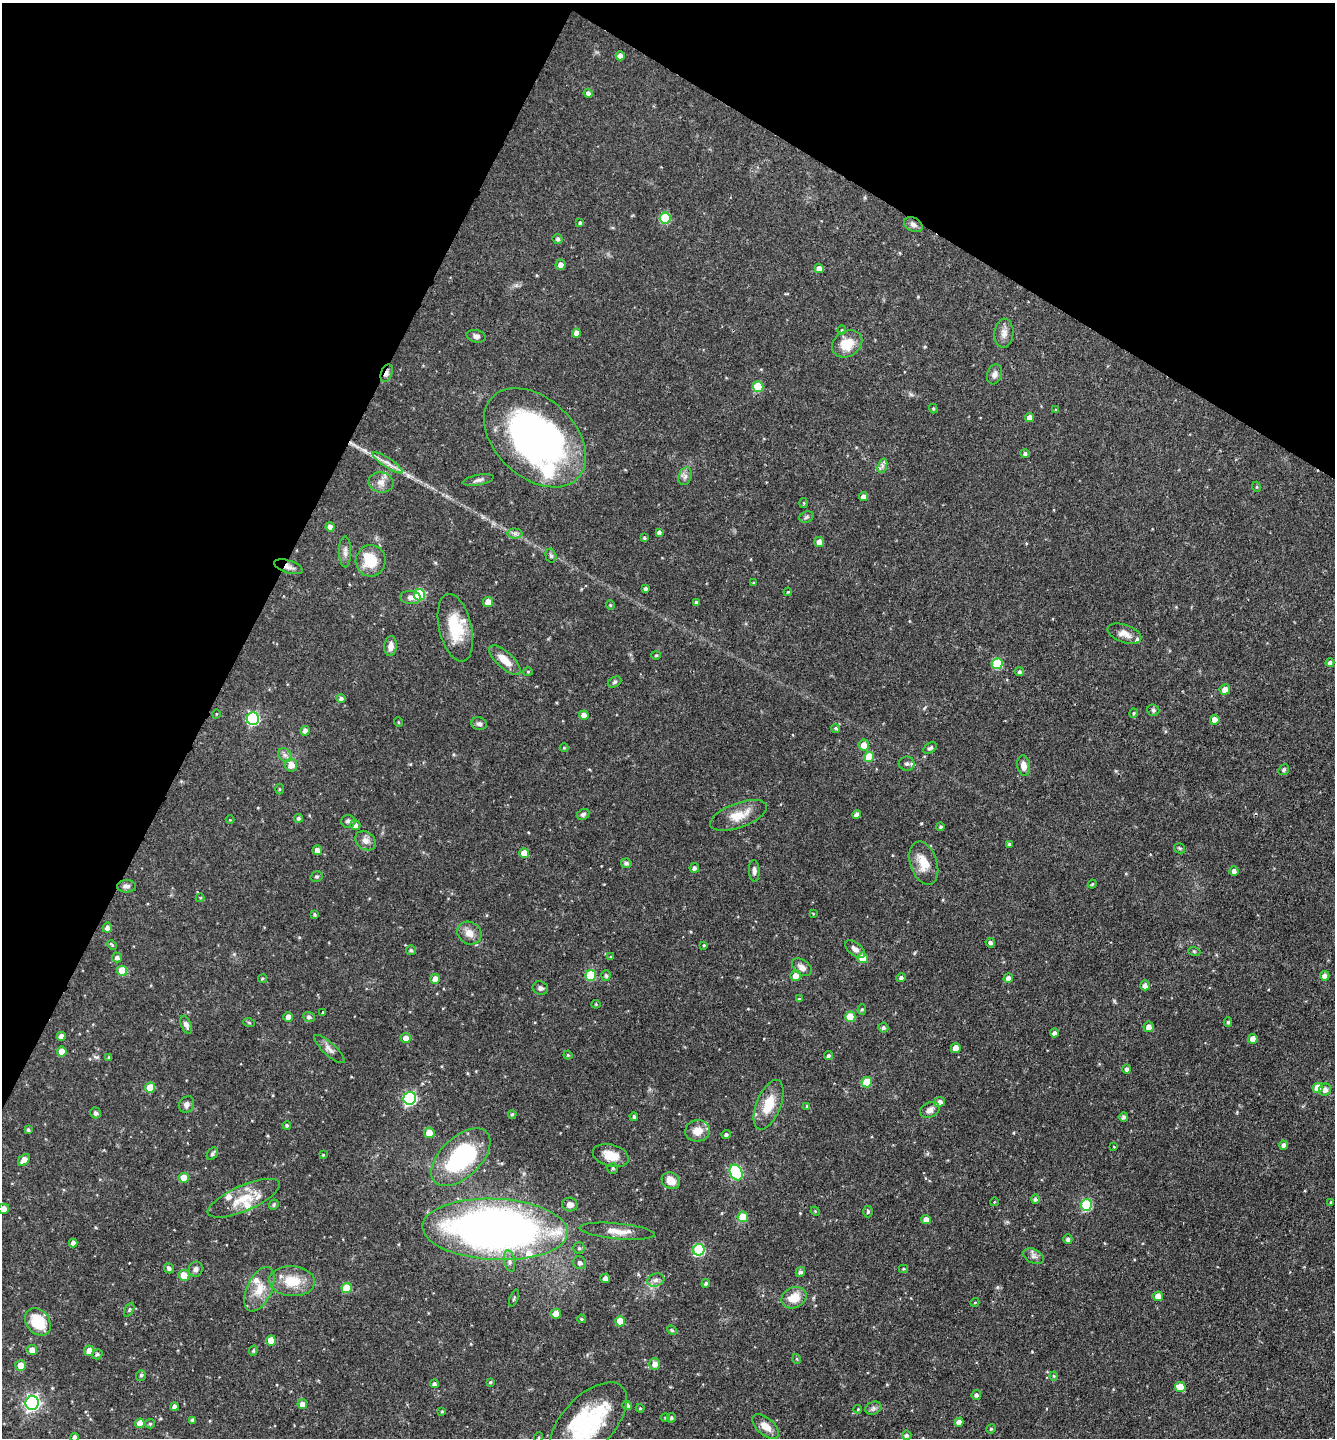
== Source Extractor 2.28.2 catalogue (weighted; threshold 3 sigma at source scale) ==
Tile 2 of 4 x 4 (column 2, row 1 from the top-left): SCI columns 1477-2809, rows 4311-5746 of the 5758 x 5749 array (HDU 1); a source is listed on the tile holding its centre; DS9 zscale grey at full resolution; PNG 1337 x 1440 px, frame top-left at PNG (2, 3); each listed source drawn as its Kron ellipse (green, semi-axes under 4 px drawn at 4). Shown black and unused: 26% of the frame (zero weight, under 3 of 4 exposures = <1% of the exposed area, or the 3 px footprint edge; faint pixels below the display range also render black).
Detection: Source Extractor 2.28.2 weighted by HDU 2 'WHT'; one run over the whole footprint, this tile lists its part. Background 0.0909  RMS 0.0041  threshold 0.0183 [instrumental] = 3 sigma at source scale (4.5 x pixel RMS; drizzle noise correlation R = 1.50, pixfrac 1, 0.05/0.05 arcsec/px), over >= 5 px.
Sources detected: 265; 1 inside a brighter object's white glare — neither listed nor drawn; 9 inside a brighter listed object's ellipse — not listed separately; the other 255 listed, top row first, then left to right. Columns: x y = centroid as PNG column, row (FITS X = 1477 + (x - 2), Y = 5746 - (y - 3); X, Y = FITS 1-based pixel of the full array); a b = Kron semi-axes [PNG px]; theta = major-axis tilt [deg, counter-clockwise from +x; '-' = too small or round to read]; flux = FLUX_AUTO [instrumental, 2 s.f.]
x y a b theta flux
620 56 4 4 - 2.5
588 93 4 4 - 1.3
665 218 5 5 - 18
580 223 4 3 - 0.63
913 224 10 6 -28 1.5
557 239 5 5 - 0.88
561 265 5 5 - 2.1
819 269 4 4 - 2.9
842 330 4 4 - 0.42
576 333 5 4 - 2.5
1004 333 14 9 86 2.6
476 336 9 6 -13 1.3
847 344 16 12 33 8.2
387 373 9 5 69 1.5
994 374 10 7 72 1.7
758 387 5 5 - 14
933 409 5 4 - 0.46
1056 410 4 3 - 0.39
1030 418 4 4 - 2.8
535 438 59 39 -43 140
1025 453 4 4 - 0.96
388 463 18 4 -33 2.6
882 466 7 4 72 1.1
685 476 9 6 72 1.5
478 480 16 5 11 1.5
381 482 12 10 -9 2.8
1257 487 5 3 - 0.38
863 496 4 4 - 1.9
804 503 5 3 - 0.36
806 517 7 5 23 0.78
330 527 4 4 - 2.1
659 532 4 3 - 0.94
515 534 7 5 -1 1
644 538 3 3 - 0.57
819 542 5 5 - 3.3
345 552 15 6 -90 1.8
551 556 7 5 -74 0.9
371 561 15 15 - 10
288 567 15 6 -17 2
753 583 3 3 - 0.4
646 588 4 3 - 0.78
788 592 4 3 - 0.38
419 595 5 5 - 25
410 597 10 6 -7 1.7
488 602 5 5 - 3.3
696 602 4 4 - 0.61
610 605 5 4 - 0.48
455 628 34 16 -77 15
1124 634 17 9 -19 3.1
391 646 10 6 85 2.6
656 655 4 4 - 0.44
505 660 20 8 -42 5.8
1330 663 4 4 - 0.98
997 664 5 5 - 21
528 672 4 4 - 0.41
1019 672 4 4 - 0.87
614 682 7 5 27 0.8
1225 690 5 5 - 3
341 698 5 4 - 1.1
1153 710 6 5 - 0.75
1134 713 4 4 - 0.5
216 714 4 3 - 0.31
584 715 5 4 - 2.5
253 719 6 6 - 51
1215 720 5 4 - 3.3
398 722 5 3 - 0.34
479 724 8 6 -13 1.2
836 728 4 4 - 0.56
305 731 5 4 - 1.8
864 745 6 5 - 4
564 748 4 4 - 0.4
930 748 7 4 31 0.85
285 755 7 6 - 1.4
869 757 5 5 - 12
907 764 8 7 - 1.3
291 765 6 6 - 3.9
1024 766 10 6 -83 2.9
1284 770 6 5 - 0.71
279 789 5 3 - 0.43
583 814 6 5 - 0.89
857 814 4 4 - 1.9
739 815 30 12 20 7.2
298 818 4 4 - 0.84
230 820 4 3 - 0.32
348 821 7 6 - 1.1
355 825 5 5 - 1.7
941 827 4 4 - 0.72
365 841 11 8 -39 2.5
1009 844 4 3 - 0.78
1180 848 5 5 - 0.59
317 850 5 4 - 2.6
524 853 5 5 - 5.6
626 863 5 4 - 0.93
924 863 22 13 -72 7.3
694 868 5 4 - 1.1
754 871 11 5 -88 1.3
1234 871 5 4 - 1.5
317 877 6 5 - 0.66
1092 884 4 3 - 0.46
126 886 9 6 3 1.3
200 898 4 4 - 0.42
314 914 4 4 - 0.58
813 914 4 4 - 0.36
107 928 5 5 - 1.8
469 933 12 11 - 3.6
990 943 5 4 - 1
112 945 5 4 - 0.5
704 945 4 3 - 0.4
855 949 11 6 -38 1.9
411 950 5 5 - 0.67
1194 951 6 4 -19 0.44
117 957 5 5 - 1.4
611 957 4 4 - 0.38
863 958 5 5 - 7.1
802 967 11 7 -37 2.5
122 971 5 5 - 9.8
591 975 5 5 - 19
606 976 5 4 - 0.85
796 976 5 5 - 4.5
1325 976 5 4 - 2
262 978 4 4 - 0.55
901 978 4 4 - 1.2
1008 978 5 4 - 1.9
435 979 5 5 - 3.4
1145 985 5 4 - 1.6
540 988 8 6 -22 1.1
799 999 4 3 - 0.44
596 1004 4 4 - 0.41
862 1009 5 4 - 0.53
323 1012 4 3 - 0.32
288 1017 5 4 - 2.8
309 1017 6 5 - 1
850 1017 5 5 - 11
1228 1022 5 4 - 0.73
249 1023 6 3 -20 0.43
186 1025 9 5 -68 1.5
1149 1027 5 5 - 2.3
883 1028 5 5 - 0.98
1054 1033 4 4 - 1.3
61 1036 4 4 - 2.3
406 1038 5 5 - 2.5
1253 1039 5 4 - 3.2
956 1048 5 5 - 3.2
329 1049 19 6 -42 2.2
62 1052 5 5 - 5.2
568 1055 4 4 - 0.42
828 1056 4 4 - 0.82
109 1058 4 3 - 0.58
1127 1069 5 4 - 0.94
867 1082 5 5 - 8.6
150 1088 5 5 - 6.1
1318 1088 5 5 - 7.7
1325 1090 6 5 - 2.1
410 1098 6 6 - 62
940 1102 5 5 - 2
187 1104 8 7 - 1.7
769 1105 26 12 68 9.7
807 1106 4 4 - 0.59
930 1110 10 7 26 2.1
96 1113 5 5 - 1.1
512 1114 4 4 - 0.55
634 1117 4 4 - 0.84
1124 1117 5 4 - 1
287 1125 4 3 - 0.52
28 1130 4 3 - 0.82
698 1131 12 10 8 4.5
429 1133 5 5 - 4.2
726 1135 4 4 - 0.94
1284 1145 4 4 - 1.4
1114 1147 4 2 - 0.25
212 1154 7 5 53 0.97
323 1155 4 3 - 0.34
611 1156 18 11 -15 6.1
461 1157 36 20 43 44
24 1160 7 4 50 4.2
613 1168 5 5 - 0.62
736 1173 8 6 -63 48
184 1178 5 5 - 7.4
671 1181 9 8 - 4.5
244 1198 39 12 24 11
1035 1199 5 4 - 0.91
994 1202 4 3 - 0.32
1331 1202 4 3 - 0.37
570 1204 7 7 - 2.4
274 1205 5 4 - 0.64
1087 1205 6 5 - 32
4 1209 5 5 - 2.6
815 1211 5 4 - 0.4
868 1211 6 4 -90 0.68
743 1217 5 5 - 8.6
926 1220 5 4 - 2.7
495 1229 73 30 -3 270
617 1231 38 8 -5 5.6
1068 1239 4 4 - 1.2
73 1243 4 4 - 2.1
579 1248 5 5 - 0.74
699 1250 6 5 - 32
1033 1256 11 7 -27 1.6
510 1261 11 5 -78 1.5
580 1263 7 6 - 1.2
169 1268 5 5 - 1
196 1269 8 7 - 1.4
903 1269 4 4 - 0.49
800 1272 5 4 - 1.1
184 1275 6 5 - 5.2
605 1278 5 4 - 1.8
656 1280 9 6 17 1.6
292 1281 23 15 -4 10
706 1283 4 4 - 0.82
347 1288 5 5 - 11
259 1289 24 12 65 7.1
1158 1296 5 4 - 3.9
514 1298 9 3 69 0.52
794 1298 13 10 24 6.4
975 1302 4 3 - 0.28
129 1310 7 4 63 0.61
556 1314 5 5 - 4.1
581 1319 4 3 - 0.53
620 1321 5 5 - 6.2
38 1322 15 11 -52 13
672 1330 5 4 - 0.52
271 1340 5 5 - 5.6
32 1350 5 5 - 2.7
89 1351 5 5 - 3.9
253 1351 5 4 - 0.6
97 1354 5 5 - 0.77
797 1359 5 3 - 0.37
655 1364 6 5 - 2.6
21 1365 5 5 - 4.3
141 1375 5 5 - 0.77
1054 1376 4 4 - 0.42
490 1382 4 3 - 0.46
434 1384 4 4 - 0.9
1180 1387 5 5 - 6.1
976 1395 5 4 - 1.1
32 1403 7 6 - 120
302 1404 5 5 - 2.7
627 1405 4 4 - 1.5
174 1407 4 4 - 1.6
640 1408 4 4 - 0.46
873 1408 8 6 21 1.1
858 1409 4 3 - 0.33
442 1412 3 3 - 0.4
665 1418 4 4 - 0.49
671 1418 5 4 - 0.67
193 1420 4 3 - 0.98
959 1422 4 4 - 2.1
140 1423 5 4 - 3.8
588 1423 50 26 47 42
150 1424 5 4 - 0.54
766 1426 16 8 -40 3.8
991 1429 5 4 - 0.51
907 1435 5 5 - 1.1
75 1437 4 4 - 1.5
539 1437 5 3 - 0.47
Overlapping masked pixels (flux is a lower limit): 2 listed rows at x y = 387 373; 288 567
Isophote crosses this tile's border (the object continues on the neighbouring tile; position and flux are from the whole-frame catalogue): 3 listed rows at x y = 4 1209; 588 1423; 75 1437